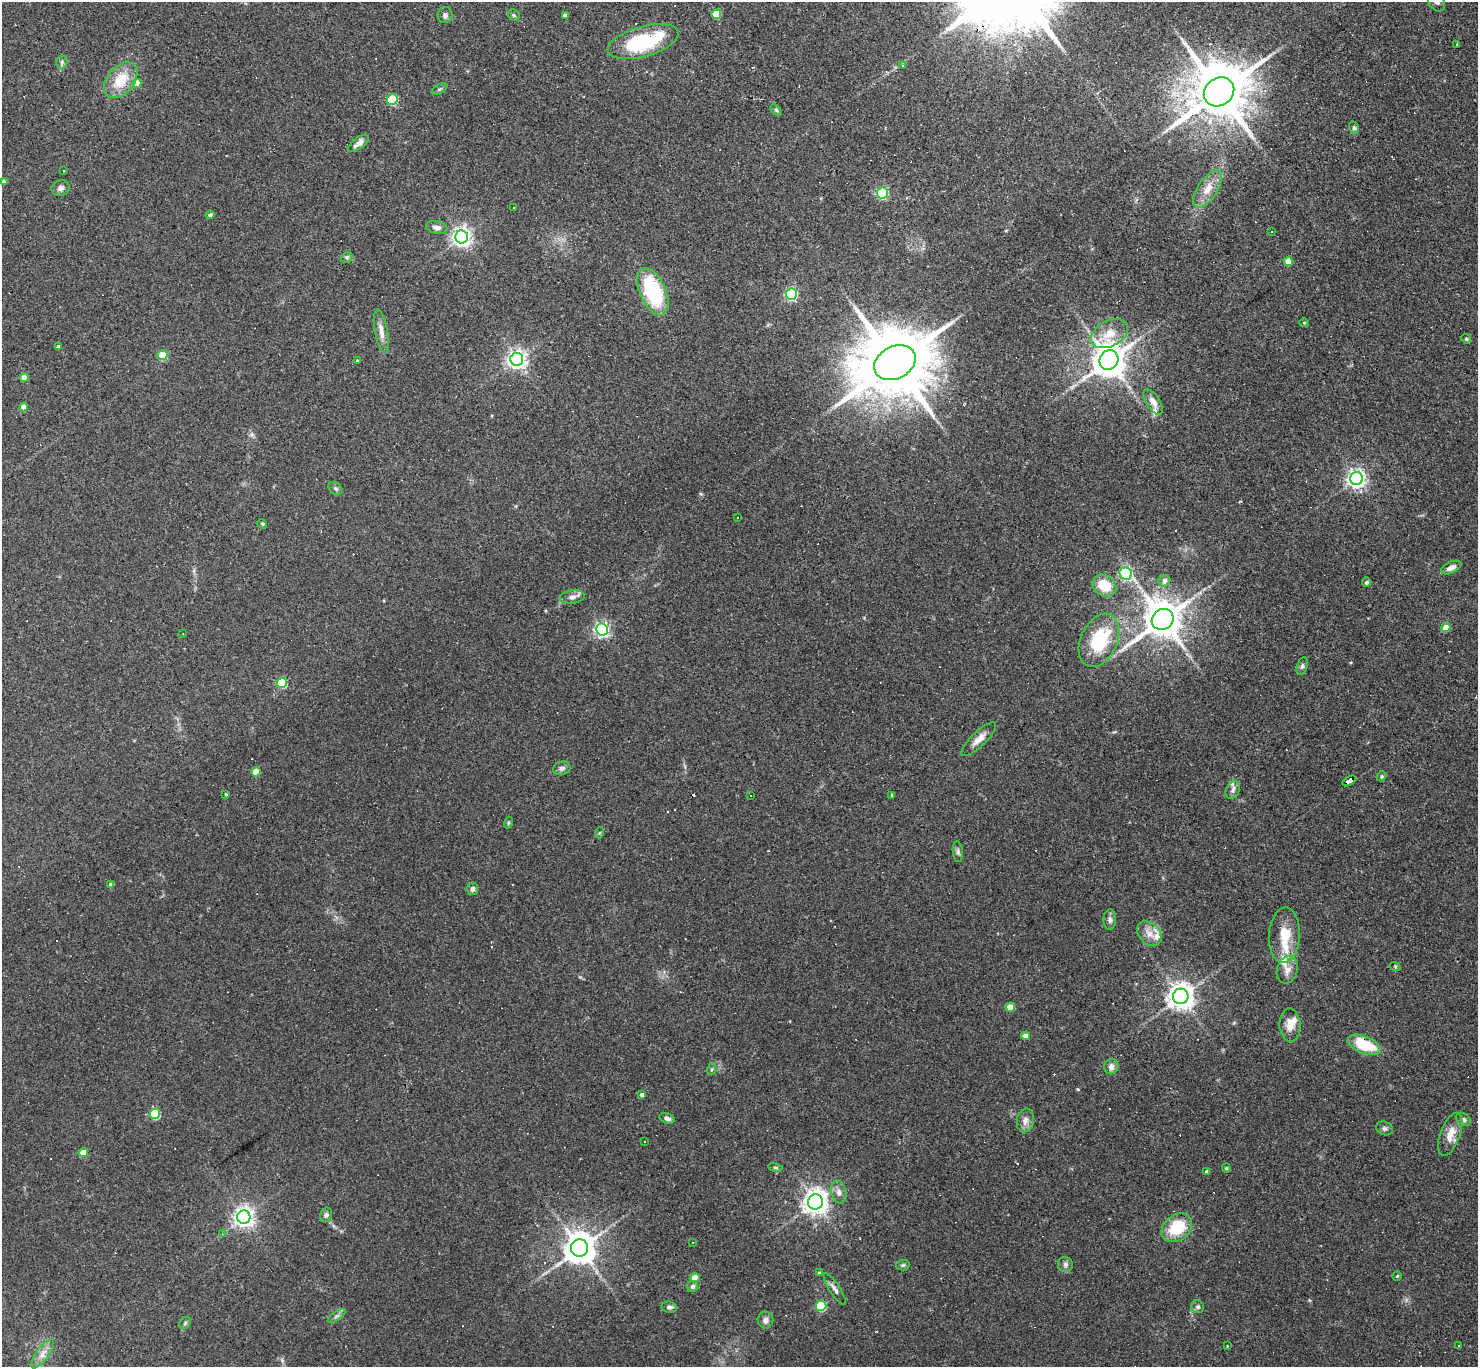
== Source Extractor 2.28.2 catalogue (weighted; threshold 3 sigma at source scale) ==
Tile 10 of 4 x 4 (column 2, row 3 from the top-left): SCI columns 1477-2952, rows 1515-2879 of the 5905 x 5900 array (HDU 1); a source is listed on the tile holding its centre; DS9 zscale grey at full resolution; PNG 1480 x 1369 px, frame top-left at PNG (2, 2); each listed source drawn as its Kron ellipse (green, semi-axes under 4 px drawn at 4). Shown black and unused: <1% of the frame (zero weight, under 2 of 3 exposures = <1% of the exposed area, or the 3 px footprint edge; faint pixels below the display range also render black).
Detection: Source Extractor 2.28.2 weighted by HDU 2 'WHT'; one run over the whole footprint, this tile lists its part. Background 0.0638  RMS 0.0062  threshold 0.0278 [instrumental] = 3 sigma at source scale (4.5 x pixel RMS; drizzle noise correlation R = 1.50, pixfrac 1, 0.05/0.05 arcsec/px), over >= 5 px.
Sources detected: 175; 46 cosmic-ray / hot-pixel residue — neither listed nor drawn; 6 inside a brighter listed object's ellipse — not listed separately; the other 123 listed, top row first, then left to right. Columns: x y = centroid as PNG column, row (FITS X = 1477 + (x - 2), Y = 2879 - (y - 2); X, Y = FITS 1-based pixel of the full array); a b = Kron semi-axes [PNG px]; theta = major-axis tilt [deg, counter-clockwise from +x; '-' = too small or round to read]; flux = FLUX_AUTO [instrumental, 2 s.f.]
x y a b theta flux
1436 2 10 7 -52 2.4
716 14 5 5 - 19
445 15 8 7 - 1.9
514 15 6 5 - 0.96
565 15 4 4 - 2.2
643 42 36 15 16 51
1456 44 3 2 - 0.75
62 62 6 6 - 1.5
902 65 4 3 - 1.3
121 80 20 13 50 17
137 83 4 4 - 9.1
440 89 8 4 28 1.2
1219 92 16 13 36 4700
392 99 5 5 - 41
776 110 6 4 -45 0.85
1354 128 6 5 - 1.2
359 143 12 5 36 4.1
63 171 3 2 - 0.56
3 182 4 4 - 2
61 188 9 8 - 2.2
1208 189 21 9 56 8.4
883 193 5 5 - 60
514 207 3 3 - 6.9
210 215 4 4 - 1.5
437 227 11 6 -12 2.9
1272 231 3 3 - 1.1
462 237 6 6 - 310
347 257 6 4 44 0.91
1288 261 5 4 - 11
653 292 25 13 -66 54
791 294 5 5 - 77
1304 323 4 4 - 0.68
381 331 22 6 -80 5.1
1109 334 20 13 27 11
1466 339 5 4 - 0.82
58 347 4 3 - 2.3
162 355 5 5 - 24
517 359 6 6 - 300
1109 360 10 9 - 1400
357 361 4 3 - 0.73
895 363 22 16 28 8200
24 378 4 4 - 9.7
1153 402 14 6 -58 4.7
24 407 4 4 - 5
1356 479 6 6 - 260
335 488 7 6 - 1.4
738 517 3 2 - 0.41
262 524 5 4 - 0.74
1451 567 11 5 24 3.5
1126 574 6 6 - 85
1164 581 6 5 - 3.1
1367 582 4 4 - 1.4
1104 586 12 10 -34 17
572 597 12 6 9 2.9
1163 619 11 10 - 1900
1446 627 4 4 - 7.9
602 630 6 6 - 150
183 634 3 2 - 0.53
1099 640 28 18 65 39
1302 666 9 5 75 1.5
282 683 5 5 - 30
979 739 23 7 44 5.4
562 768 9 6 14 2.3
256 772 4 4 - 9.2
1381 776 5 4 - 0.89
1349 781 7 4 31 70
1233 790 9 6 63 2.3
226 794 3 3 - 0.72
892 795 4 3 - 0.81
751 796 3 3 - 4.9
508 823 6 4 72 0.8
599 833 5 3 - 0.71
958 852 10 5 -84 1.6
111 885 4 4 - 2.2
473 889 6 5 - 2.4
1110 920 10 6 89 2.1
1149 934 14 10 -47 5.8
1284 935 28 15 87 17
1395 966 5 3 - 0.61
1287 970 14 10 73 5
1181 996 8 7 - 650
1010 1007 4 4 - 11
1290 1025 16 10 -88 6.5
1025 1036 4 4 - 4.8
1364 1045 17 8 -22 23
1111 1067 7 7 - 2.9
712 1069 6 4 71 0.82
642 1095 4 4 - 1.7
155 1114 5 5 - 36
667 1118 8 5 -17 1.9
1463 1119 8 6 -32 1.5
1025 1120 12 8 78 3.5
1385 1128 8 6 -22 1.7
1450 1134 22 10 70 8.1
645 1141 3 3 - 4.3
83 1153 4 4 - 9.8
775 1168 7 3 -9 0.88
1226 1168 4 4 - 0.67
1207 1172 4 4 - 2.3
839 1192 11 7 -74 3.2
815 1202 7 7 - 550
326 1215 7 6 - 1.5
244 1217 6 6 - 350
1177 1228 17 12 40 23
222 1234 3 3 - 0.51
693 1242 3 2 - 0.42
580 1248 9 8 - 1100
903 1265 6 5 - 1.1
1065 1265 7 7 - 1.8
819 1273 4 4 - 0.8
1397 1276 4 4 - 0.77
695 1277 4 4 - 11
693 1286 6 5 - 2.2
835 1289 18 5 -57 2.6
821 1306 5 5 - 37
669 1307 8 5 -8 1.7
1198 1307 6 6 - 1.4
337 1316 10 4 33 1.6
765 1320 8 8 - 2.8
185 1323 6 5 - 1.2
1459 1345 2 2 - 0.51
1227 1346 3 3 - 1.3
43 1354 17 6 54 4.7
Overlapping masked pixels (flux is a lower limit): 2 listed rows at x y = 1349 781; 1364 1045
Isophote crosses this tile's border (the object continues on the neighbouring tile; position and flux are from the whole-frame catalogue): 2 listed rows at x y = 1436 2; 3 182
Unlisted compact peaks at least as high as the median listed source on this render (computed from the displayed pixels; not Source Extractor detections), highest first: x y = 1078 1089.